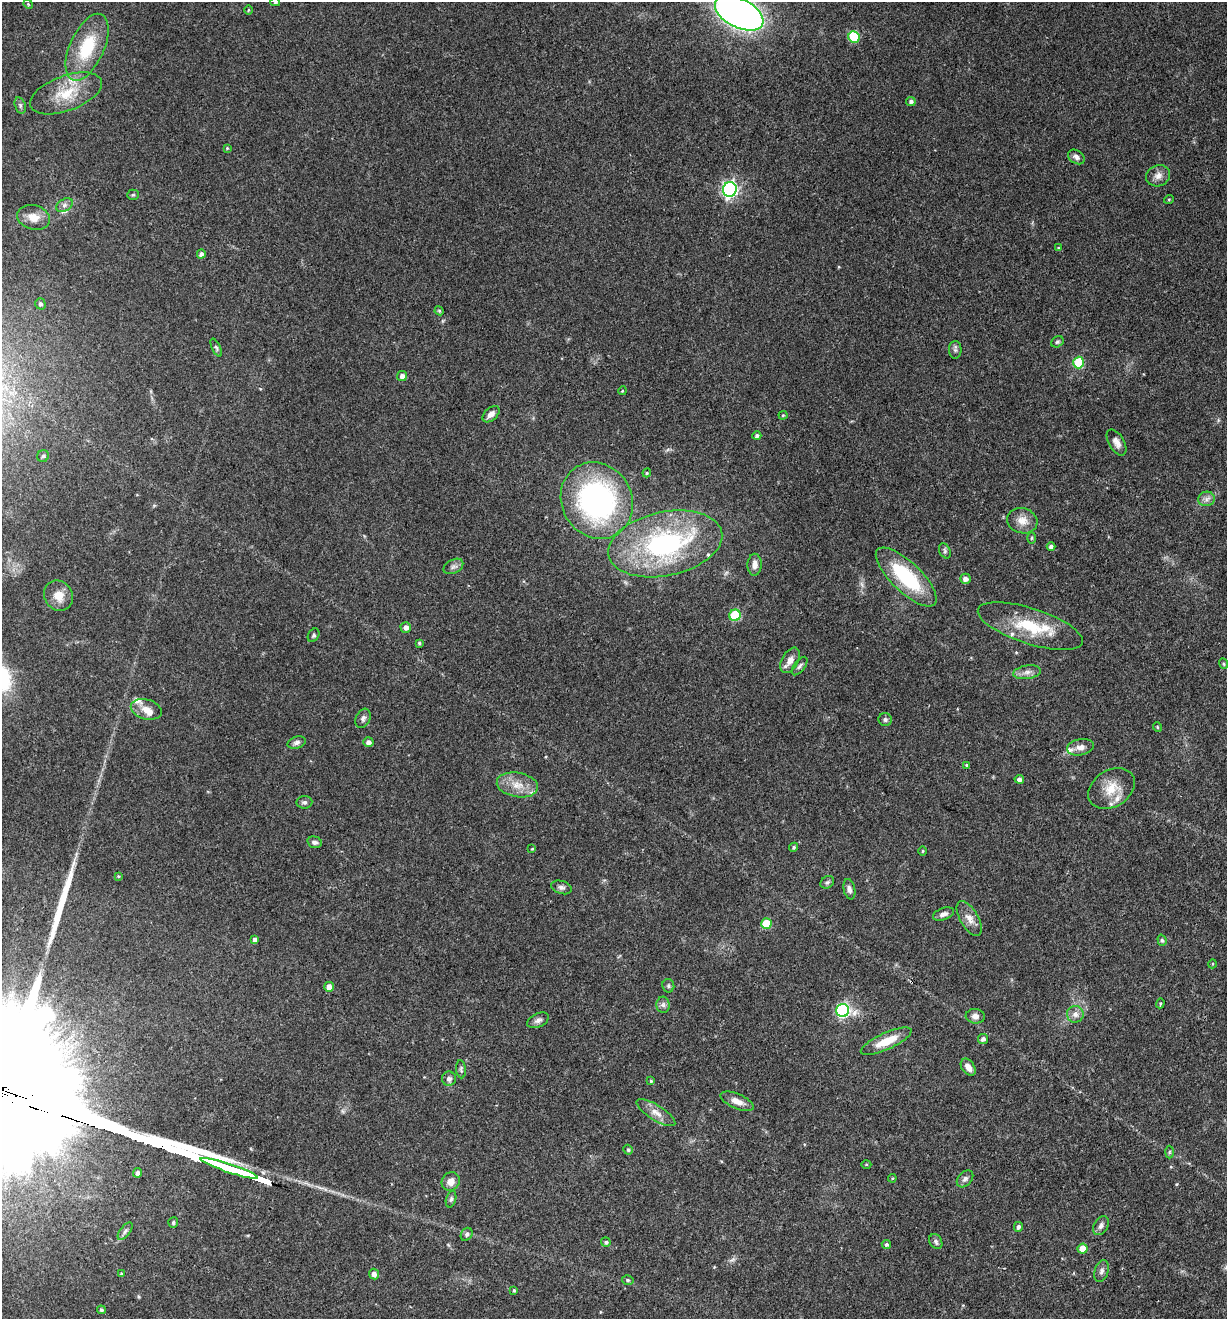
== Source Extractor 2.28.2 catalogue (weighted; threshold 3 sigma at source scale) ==
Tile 6 of 4 x 4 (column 2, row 2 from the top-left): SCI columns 1355-2579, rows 2634-3950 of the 5284 x 5266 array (HDU 1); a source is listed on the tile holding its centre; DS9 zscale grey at full resolution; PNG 1229 x 1321 px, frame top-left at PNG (2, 2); each listed source drawn as its Kron ellipse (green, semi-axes under 4 px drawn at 4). Shown black and unused: <1% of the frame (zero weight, under 3 of 4 exposures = <1% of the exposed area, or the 3 px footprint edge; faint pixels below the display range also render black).
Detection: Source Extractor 2.28.2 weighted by HDU 2 'WHT'; one run over the whole footprint, this tile lists its part. Background 0.19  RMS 0.0053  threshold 0.0238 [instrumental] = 3 sigma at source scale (4.5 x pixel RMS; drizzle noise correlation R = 1.50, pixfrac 1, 0.05/0.05 arcsec/px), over >= 5 px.
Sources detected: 130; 3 long thin detections or spike segments (spike, bleed or trail) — neither listed nor drawn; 7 inside a brighter listed object's ellipse — not listed separately; the other 120 listed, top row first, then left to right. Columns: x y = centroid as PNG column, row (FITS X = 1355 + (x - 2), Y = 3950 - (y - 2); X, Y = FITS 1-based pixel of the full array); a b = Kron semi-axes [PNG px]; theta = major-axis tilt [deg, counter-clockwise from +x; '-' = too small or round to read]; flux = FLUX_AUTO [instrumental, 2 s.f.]
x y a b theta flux
275 2 5 4 - 0.7
28 4 5 4 - 0.53
248 10 5 3 - 0.5
739 13 26 14 -27 330
854 37 6 5 - 25
87 47 36 17 66 26
66 93 38 17 20 18
911 101 5 4 - 1.4
20 105 8 5 -72 1.1
227 148 3 3 - 0.54
1076 157 9 6 -33 2.2
1158 176 12 10 22 3.5
730 189 7 7 - 150
133 195 5 5 - 0.72
1169 199 5 3 - 0.47
64 205 9 6 28 1.9
33 217 17 12 -16 6.6
1058 248 4 3 - 0.49
201 254 4 4 - 1.6
40 304 6 5 - 1.6
439 311 4 4 - 0.71
1057 342 6 5 - 0.92
216 348 10 4 -65 1.1
955 350 9 6 89 1.3
1079 363 6 5 - 33
402 376 5 5 - 2.2
622 391 4 3 - 0.48
491 414 10 6 43 2.9
783 415 4 4 - 0.61
757 436 4 4 - 1.3
1117 442 14 7 -59 3.3
43 456 6 5 - 1.1
647 473 4 4 - 0.66
1206 499 8 7 - 2.3
597 500 39 35 -59 130
1022 521 15 12 -16 5.7
1032 538 6 4 88 0.67
665 544 58 32 12 94
1051 546 4 4 - 1.5
945 551 8 5 -63 1.1
754 565 11 7 87 3.5
453 566 10 6 29 2.1
906 577 39 15 -44 40
965 579 5 5 - 2.6
59 596 16 14 -58 6.8
735 615 6 5 - 32
1030 626 55 17 -18 26
406 627 5 5 - 2.4
314 635 7 5 59 1
419 643 3 3 - 0.7
790 660 14 8 60 4.3
1223 664 5 4 - 0.77
800 666 11 5 53 1.6
1027 672 14 6 9 3
146 709 16 10 -16 5.2
363 718 10 7 68 1.8
885 719 7 6 - 1.3
1157 727 5 3 - 0.49
368 742 5 4 - 2.2
297 743 9 6 18 1.7
1080 747 14 8 11 3.6
966 765 4 3 - 0.81
1019 779 4 4 - 2.1
517 785 21 12 -10 8.4
1111 788 25 18 32 12
304 802 8 6 4 1.5
315 842 7 5 -16 1.6
794 847 5 4 - 0.88
532 849 4 3 - 0.52
922 851 5 3 - 0.49
118 876 4 3 - 0.53
827 882 7 6 - 1.1
561 887 11 6 -15 1.8
849 889 10 5 -78 2
943 914 11 6 20 2.3
969 919 19 9 -59 4.9
766 924 5 5 - 19
255 940 4 4 - 2.8
1162 940 6 4 -71 0.88
1212 964 4 3 - 0.41
668 986 7 6 - 1
329 987 5 5 - 4.3
1160 1003 5 4 - 0.68
663 1005 8 6 -89 1.7
843 1010 6 6 - 86
1075 1014 8 8 - 3.1
975 1016 9 7 -7 2.3
538 1020 11 7 26 2.1
983 1039 5 5 - 1.8
886 1041 27 8 24 12
968 1067 9 6 -55 3.3
461 1069 9 5 -84 1.1
449 1079 7 7 - 1.8
651 1081 3 3 - 0.61
737 1101 18 7 -23 4.4
656 1113 22 7 -32 5.1
628 1150 5 4 - 1
1169 1152 6 4 88 0.76
866 1164 5 3 - 0.55
229 1168 30 3 -19 2200
137 1173 4 4 - 2
892 1178 4 3 - 0.53
965 1179 10 6 47 1.9
451 1181 9 8 - 4.3
451 1199 8 5 75 1.2
173 1222 5 5 - 1.1
1101 1226 10 7 59 2.2
1018 1227 5 4 - 1.6
125 1231 10 5 52 1.7
467 1234 7 5 58 1.5
606 1242 5 4 - 0.95
936 1242 8 6 -60 1.5
886 1245 5 4 - 1.1
1082 1249 5 5 - 6.9
1102 1271 11 6 74 1.9
121 1274 4 3 - 0.52
374 1274 5 5 - 2.7
628 1280 6 4 -17 0.91
514 1290 3 3 - 0.72
101 1310 4 4 - 1.1
Overlapping masked pixels (flux is a lower limit): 2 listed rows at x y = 906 577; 1030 626
Isophote crosses this tile's border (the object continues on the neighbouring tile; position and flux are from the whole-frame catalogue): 2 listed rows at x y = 275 2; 739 13